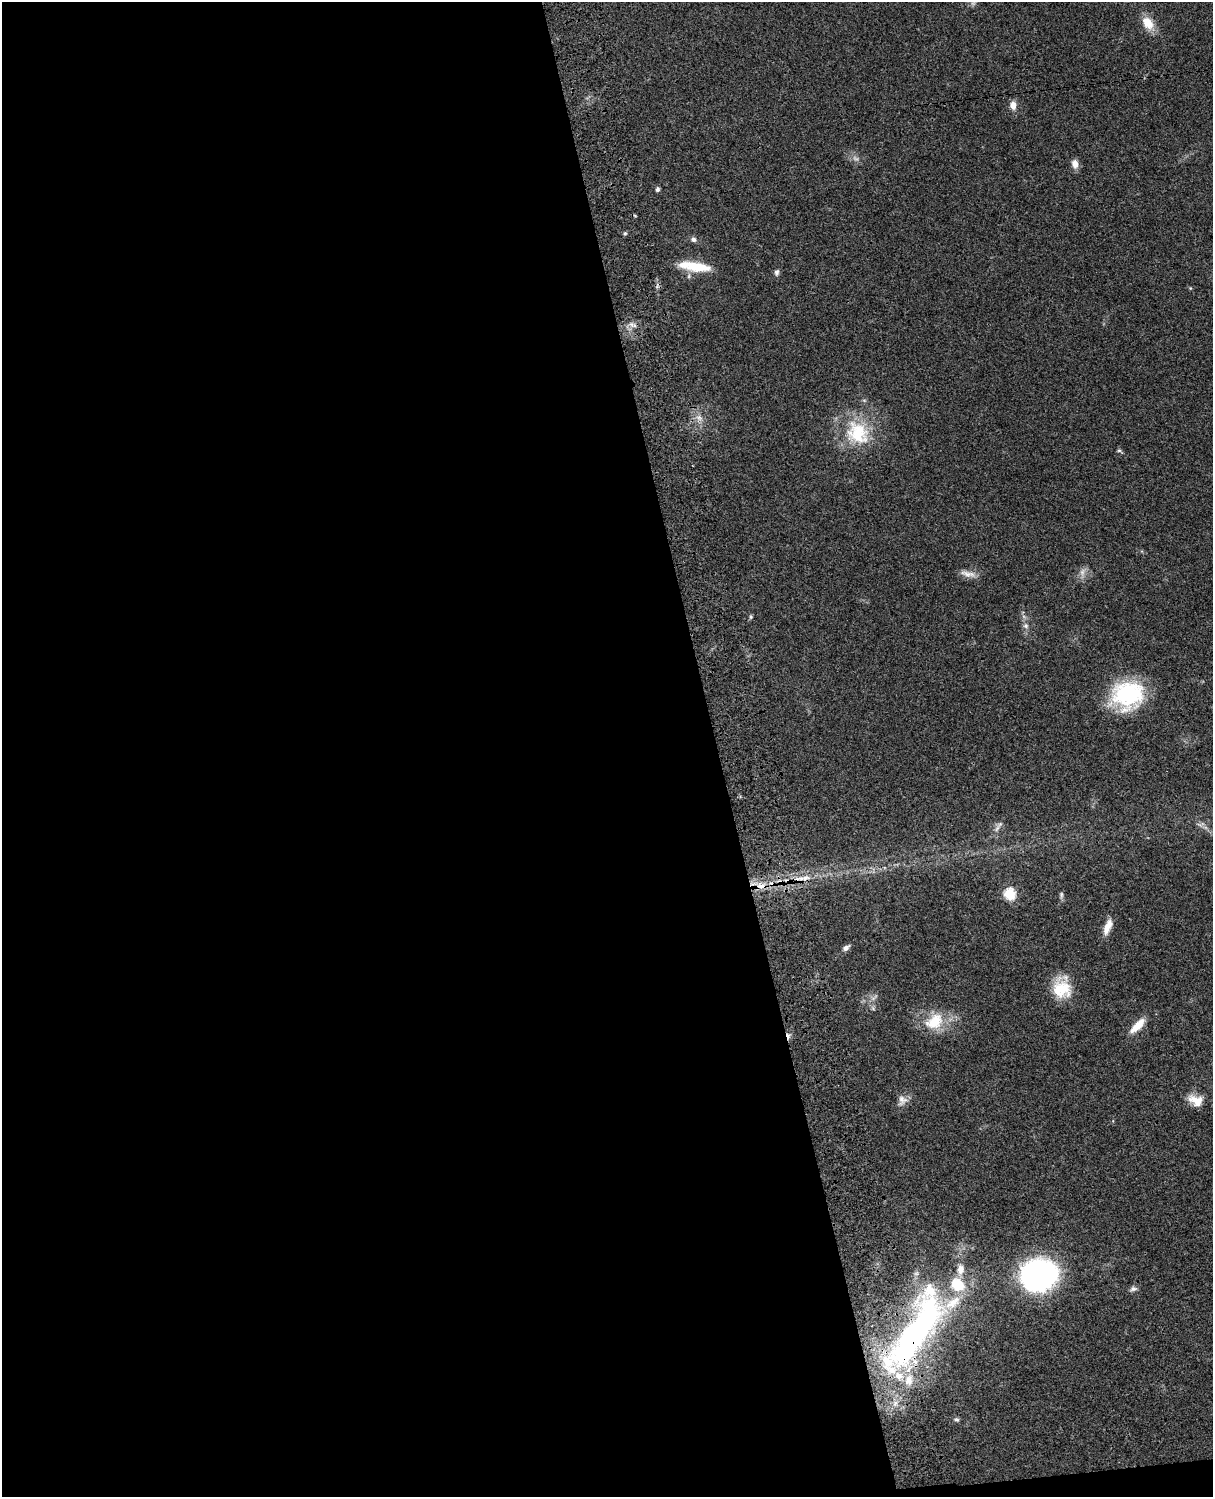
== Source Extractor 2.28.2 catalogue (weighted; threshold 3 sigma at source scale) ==
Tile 9 of 4 x 3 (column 1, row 3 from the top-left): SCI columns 121-1331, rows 276-1770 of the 5084 x 4921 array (HDU 1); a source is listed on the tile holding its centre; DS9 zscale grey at full resolution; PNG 1215 x 1499 px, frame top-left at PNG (2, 2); no overlay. Shown black and unused: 60% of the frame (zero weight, under 3 of 4 exposures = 6% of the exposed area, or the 3 px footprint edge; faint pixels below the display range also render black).
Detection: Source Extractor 2.28.2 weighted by HDU 2 'WHT'; one run over the whole footprint, this tile lists its part. Background 0.0745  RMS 0.0057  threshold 0.0258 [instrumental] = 3 sigma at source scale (4.5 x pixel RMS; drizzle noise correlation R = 1.50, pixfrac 1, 0.05/0.05 arcsec/px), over >= 5 px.
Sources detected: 53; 1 too faint to see at this stretch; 1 inside a brighter object's white glare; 4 cosmic-ray / hot-pixel residue — not listed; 7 inside a brighter listed object's ellipse — not listed separately; the other 40 listed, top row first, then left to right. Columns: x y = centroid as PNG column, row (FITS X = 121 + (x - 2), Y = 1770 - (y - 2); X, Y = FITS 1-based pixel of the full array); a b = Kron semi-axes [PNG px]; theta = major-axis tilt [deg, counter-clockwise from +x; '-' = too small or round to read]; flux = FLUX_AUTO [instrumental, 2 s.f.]
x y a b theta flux
1148 23 19 12 -55 9.8
1013 105 10 8 -80 4.3
1075 164 10 7 -78 4.7
657 189 5 4 - 1.7
635 216 5 3 - 0.63
625 233 6 5 - 0.96
693 239 8 6 -10 2
695 266 39 10 -8 18
777 272 9 6 83 1.8
1190 288 6 3 -72 0.55
632 325 14 7 -20 3.3
699 418 12 9 -54 4.5
857 433 36 31 -50 36
1120 451 9 4 -35 0.98
1082 573 17 8 78 3.7
968 574 23 8 -12 4.6
751 617 6 5 - 0.86
1024 617 7 4 -20 1.2
1026 626 9 7 -64 2.3
1127 695 35 30 21 56
1199 825 12 4 -25 2.1
997 828 13 6 54 2.6
804 878 24 9 10 10
761 886 15 10 -18 8.4
1009 894 6 6 - 53
1061 895 10 5 89 1.4
1108 927 21 8 69 6.4
846 948 9 6 32 2.4
1062 988 25 20 -89 20
874 998 12 6 36 2.4
873 1008 7 5 -47 1.2
934 1021 27 20 35 20
1137 1026 24 9 46 8.9
902 1100 15 13 62 4.7
1196 1100 19 12 -24 8.4
916 1273 8 7 - 1.8
1039 1274 24 21 10 210
1133 1289 10 7 15 2
915 1334 109 34 54 200
956 1419 8 6 -28 1.3
Overlapping masked pixels (flux is a lower limit): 3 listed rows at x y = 804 878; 761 886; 915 1334